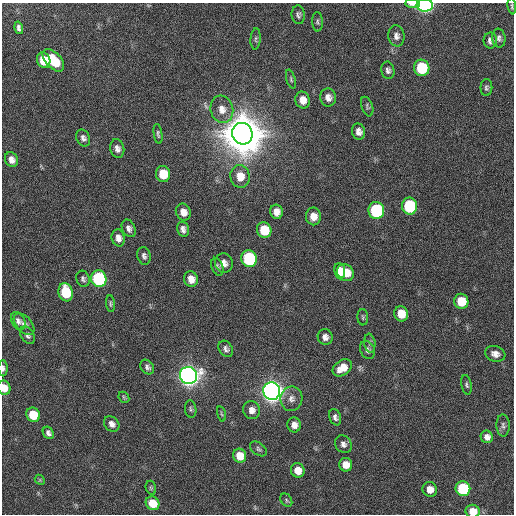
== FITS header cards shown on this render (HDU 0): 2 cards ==
NAXIS1  =                  512 / Axis length
NAXIS2  =                  512 / Axis length

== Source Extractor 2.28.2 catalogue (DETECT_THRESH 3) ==
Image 512 x 512 px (HDU 0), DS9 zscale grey, 1 PNG px = 1 image px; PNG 516 x 516 px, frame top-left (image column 1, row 512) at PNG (2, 3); each listed source drawn as its Kron ellipse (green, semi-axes under 4 px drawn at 4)
Background 41.7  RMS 6.8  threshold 20.4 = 3 sigma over >= 5 px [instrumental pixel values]
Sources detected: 90; all 90 listed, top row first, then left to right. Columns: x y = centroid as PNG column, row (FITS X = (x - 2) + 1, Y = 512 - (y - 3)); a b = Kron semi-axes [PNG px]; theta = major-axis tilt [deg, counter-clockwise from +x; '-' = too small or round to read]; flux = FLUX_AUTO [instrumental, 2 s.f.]
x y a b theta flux
412 4 7 3 -2 2.6e+03
425 5 8 6 -2 1.2e+05
512 6 8 3 -83 7.3e+02
298 15 9 6 -83 1.3e+03
317 22 10 5 -88 1.1e+03
19 28 6 4 -74 1.6e+03
396 36 10 8 -82 2.2e+03
499 38 9 6 -82 1.4e+03
256 39 10 5 85 1.1e+03
490 40 8 6 89 1.7e+03
44 60 8 6 -69 9.8e+03
53 60 13 7 -47 1.3e+04
422 68 8 7 - 2.8e+04
388 70 9 6 -78 1.6e+03
291 79 10 4 -73 9.2e+02
486 88 8 6 90 1.1e+03
328 97 9 8 - 2.9e+03
303 100 8 7 - 4.5e+03
367 107 10 5 -70 9.7e+02
222 109 14 11 -74 5.0e+03
358 132 8 6 -74 2.8e+03
158 134 10 4 -81 9.6e+02
242 134 11 10 - 2.9e+06
83 138 9 6 -65 1.7e+03
117 149 9 7 -76 2.4e+03
11 160 8 6 -63 3.1e+03
163 174 8 7 - 1.2e+04
240 176 11 9 -80 6.9e+03
410 206 8 7 - 4.0e+04
376 210 8 8 - 5.7e+04
183 212 9 7 -68 4.0e+03
276 212 7 6 - 3.4e+03
313 216 9 7 -81 4.4e+03
129 228 9 6 -66 2.0e+03
183 229 8 5 -75 1.9e+03
264 230 8 7 - 1.4e+04
118 238 8 6 -76 2.9e+03
144 256 9 6 -77 1.5e+03
249 259 8 7 - 5.5e+04
224 263 10 9 - 3.0e+03
217 267 9 5 -69 1.1e+03
340 271 8 5 -82 5.2e+03
345 272 9 8 - 8.6e+03
83 279 8 6 -69 1.3e+03
99 279 8 7 - 6.2e+04
191 279 8 6 -71 4.3e+03
66 292 9 7 -78 1.9e+04
461 301 7 7 - 1.2e+04
110 304 8 4 -84 8.8e+02
401 314 8 7 - 8.1e+03
363 317 8 5 -88 8.4e+02
18 321 10 6 -61 1.8e+03
24 324 13 7 -48 2.3e+03
27 335 9 6 -58 1.6e+03
325 337 8 7 - 2.3e+03
370 343 9 5 -83 1.3e+03
226 349 9 6 -58 1.6e+03
367 350 9 7 -64 1.7e+03
495 354 10 7 -18 3.1e+03
147 367 8 6 -51 1.5e+03
3 368 8 4 -89 1.3e+03
342 368 10 7 36 5.8e+03
188 375 9 8 - 4.8e+05
467 385 10 5 -79 1.1e+03
4 388 7 6 - 5.5e+03
272 391 9 8 - 5.5e+05
124 397 6 5 - 6.9e+02
291 399 12 11 - 3.2e+03
191 409 8 5 -82 1.0e+03
252 410 9 8 - 3.2e+03
221 414 8 3 -76 5.6e+02
33 415 7 6 - 1.2e+04
335 417 8 5 -69 1.5e+03
112 424 8 7 - 2.5e+03
294 425 7 7 - 3.1e+03
503 425 11 6 -88 1.5e+03
48 433 6 5 - 1.5e+03
487 437 6 6 - 2.4e+03
343 444 9 7 -56 2.2e+03
258 449 9 6 -37 1.1e+03
240 456 7 6 - 6.7e+03
346 465 7 6 - 4.6e+03
298 470 7 6 - 5.8e+03
40 480 5 4 - 5.7e+02
151 488 7 5 -75 7.4e+02
430 489 7 7 - 4.6e+03
463 489 7 7 - 3.1e+04
286 500 7 5 -56 7.6e+02
152 503 7 6 - 1.0e+04
473 511 7 6 - 6.9e+03
At the frame edge (FLAGS 8, measured only in part): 6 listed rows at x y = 412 4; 425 5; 512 6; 3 368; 4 388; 473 511